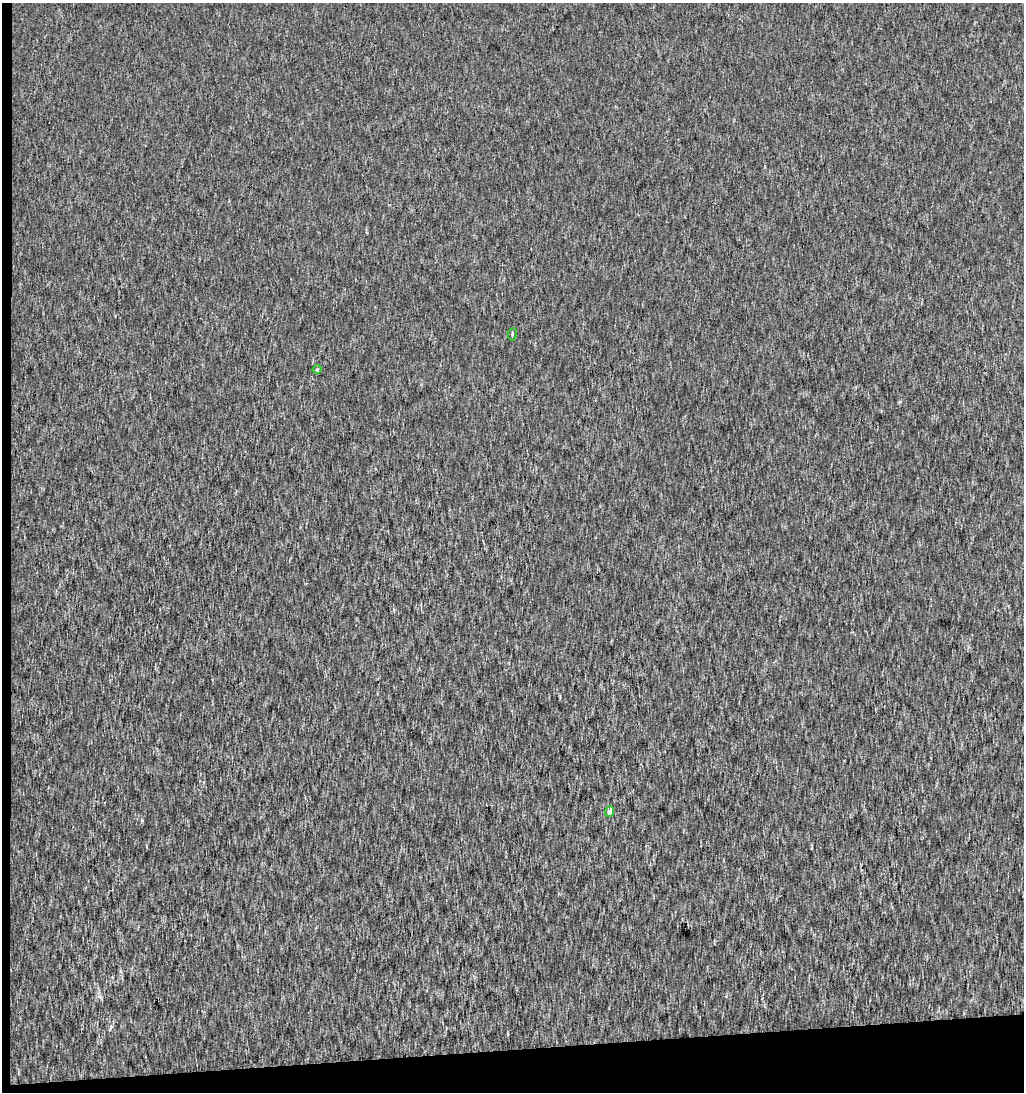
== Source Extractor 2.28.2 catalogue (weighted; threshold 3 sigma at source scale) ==
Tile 3 of 2 x 2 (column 1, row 2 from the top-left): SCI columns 14-1035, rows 2-1091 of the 2062 x 2182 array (HDU 1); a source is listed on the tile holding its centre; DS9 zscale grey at full resolution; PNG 1026 x 1094 px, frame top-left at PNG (2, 3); each listed source drawn as its Kron ellipse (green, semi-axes under 4 px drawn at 4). Shown black and unused: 5% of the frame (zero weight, under 3 of 4 exposures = <1% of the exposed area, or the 3 px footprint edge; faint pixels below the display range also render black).
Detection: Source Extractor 2.28.2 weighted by HDU 2 'WHT'; one run over the whole footprint, this tile lists its part. Background 9.42e-04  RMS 0.0052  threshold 0.0232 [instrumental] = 3 sigma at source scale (4.5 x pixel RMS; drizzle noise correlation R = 1.50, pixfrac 1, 0.0396/0.0396 arcsec/px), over >= 5 px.
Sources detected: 3; all 3 listed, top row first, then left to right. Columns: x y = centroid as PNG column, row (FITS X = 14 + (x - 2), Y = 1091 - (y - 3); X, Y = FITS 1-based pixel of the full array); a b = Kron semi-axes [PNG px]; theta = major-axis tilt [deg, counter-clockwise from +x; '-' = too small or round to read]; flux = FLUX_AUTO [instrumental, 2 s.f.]
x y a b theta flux
512 334 6 3 82 0.69
317 369 5 4 - 0.83
610 812 5 4 - 4.6